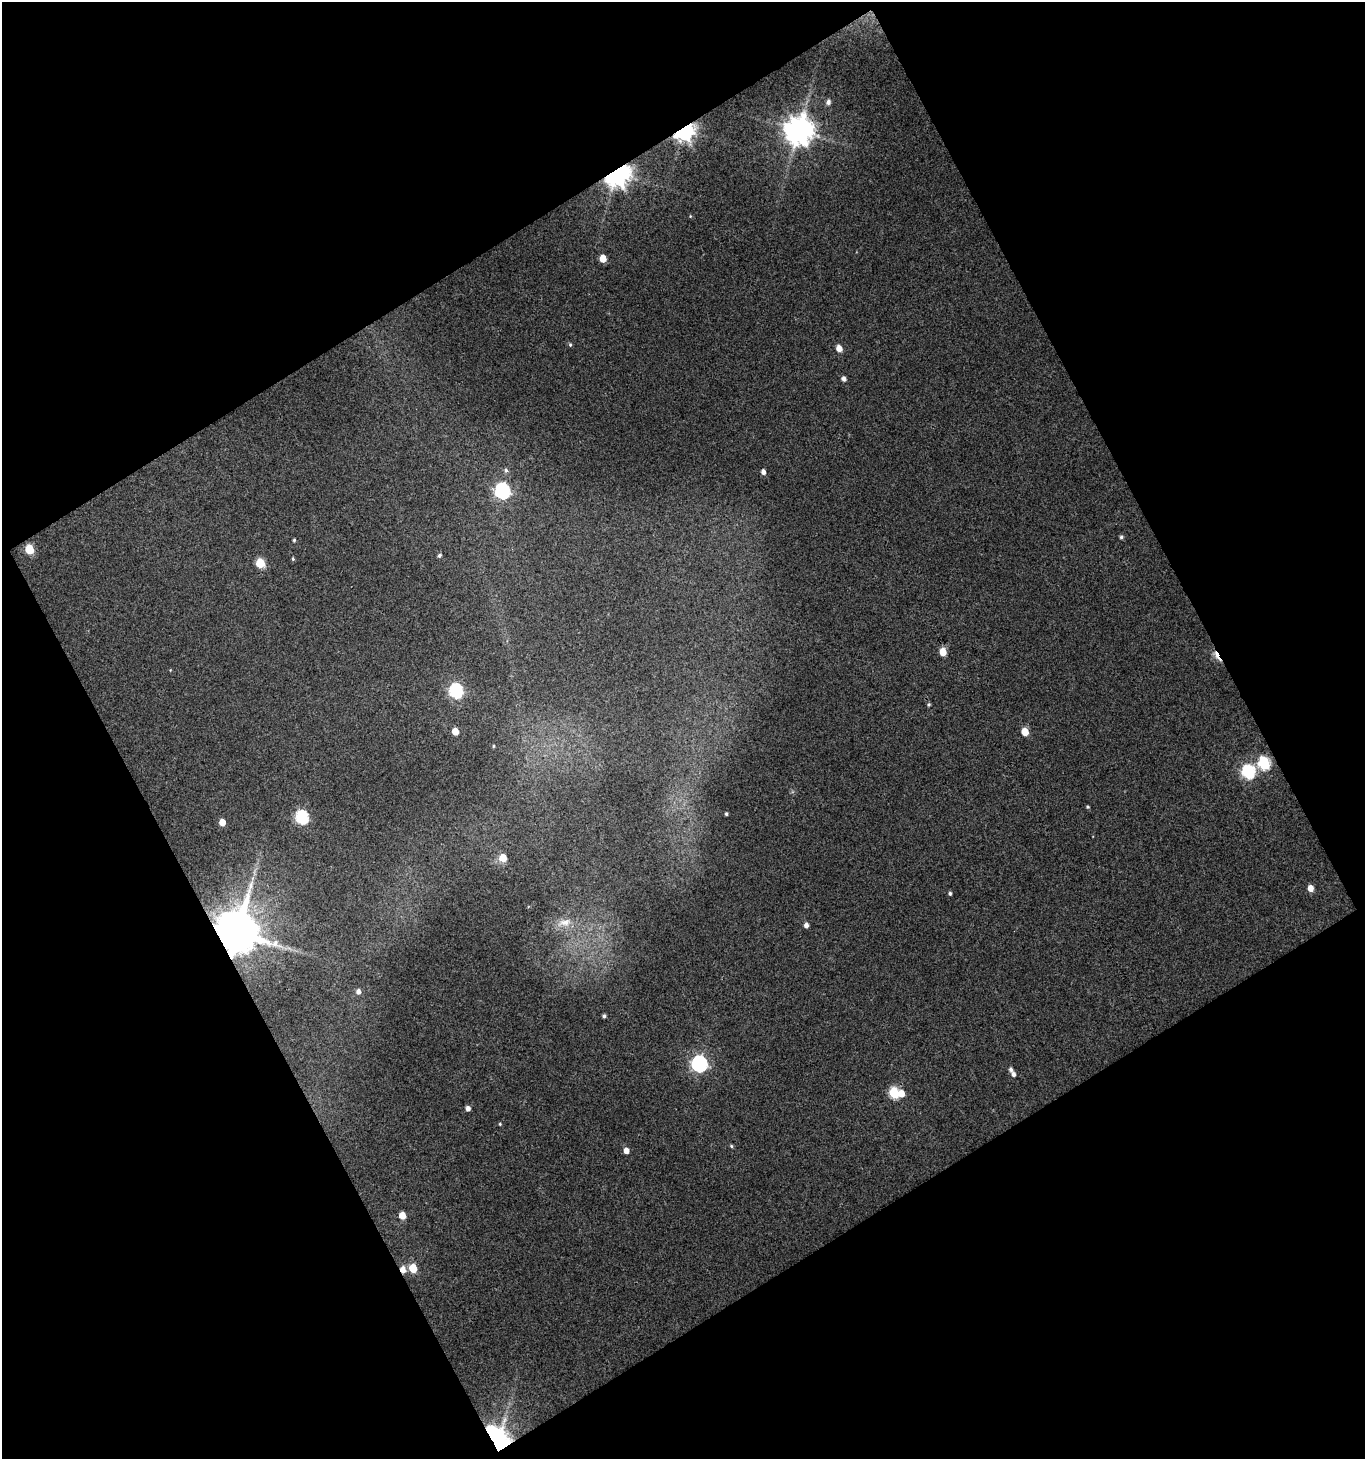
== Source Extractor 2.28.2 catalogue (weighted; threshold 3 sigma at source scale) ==
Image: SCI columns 35-1397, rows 1-1457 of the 1435 x 1457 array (HDU 1 of 3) = the unmasked area's bounding box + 8 px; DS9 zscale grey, full resolution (1 PNG px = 1 image px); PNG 1367 x 1461 px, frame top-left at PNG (2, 2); no overlay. Shown black and unused: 48% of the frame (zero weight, under 3 of 4 exposures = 1% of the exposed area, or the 3 px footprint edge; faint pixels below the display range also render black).
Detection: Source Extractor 2.28.2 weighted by HDU 2 'WHT'. Background 0.0899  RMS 0.0072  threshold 0.0325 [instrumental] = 3 sigma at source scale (4.5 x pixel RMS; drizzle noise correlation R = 1.50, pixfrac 1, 0.0396/0.0396 arcsec/px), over >= 5 px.
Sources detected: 53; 1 inside a brighter object's white glare — not listed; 1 inside a brighter listed object's ellipse — not listed separately; the other 51 listed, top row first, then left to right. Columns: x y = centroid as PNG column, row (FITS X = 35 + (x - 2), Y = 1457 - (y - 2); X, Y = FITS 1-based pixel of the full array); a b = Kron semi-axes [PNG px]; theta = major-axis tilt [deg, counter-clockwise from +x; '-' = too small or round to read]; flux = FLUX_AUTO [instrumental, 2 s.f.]
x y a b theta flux
828 102 7 6 - 2.3
798 130 9 9 - 1100
684 131 7 6 - 490
616 174 8 7 - 900
690 216 5 3 - 0.62
603 258 5 5 - 11
570 345 5 4 - 1.1
839 348 6 5 - 6.6
843 379 5 5 - 2.5
506 470 6 6 - 1.8
763 472 5 4 - 3.1
502 491 7 6 - 170
1121 537 5 4 - 1.4
294 540 4 3 - 0.98
29 549 6 5 - 29
439 555 5 4 - 1.4
293 559 5 3 - 0.89
260 563 6 5 - 30
943 652 5 5 - 13
1217 655 13 5 -64 12
456 691 7 6 - 120
929 704 4 4 - 1
455 731 5 5 - 9.9
1025 732 5 5 - 14
493 746 4 3 - 0.77
1264 763 7 6 - 76
1248 771 7 6 - 110
1087 807 4 4 - 0.89
726 814 4 3 - 1
302 817 7 6 - 100
222 822 5 5 - 8.4
503 858 6 5 - 14
1310 888 6 5 - 6.2
950 893 4 4 - 1.3
565 922 22 9 12 8.9
806 925 5 4 - 3.1
237 933 12 11 - 3700
358 991 5 5 - 3.1
604 1016 4 3 - 1.4
699 1063 7 6 - 220
1013 1074 6 5 - 2.4
894 1093 6 5 - 57
901 1093 7 6 - 6.1
468 1108 5 4 - 3.3
500 1124 4 3 - 0.71
731 1146 5 4 - 1
626 1151 5 5 - 5.6
402 1215 5 5 - 12
413 1268 5 5 - 21
403 1269 6 5 - 6.8
498 1446 9 6 69 640
Overlapping masked pixels (flux is a lower limit): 6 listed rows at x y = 684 131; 616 174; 1217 655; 237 933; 403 1269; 498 1446